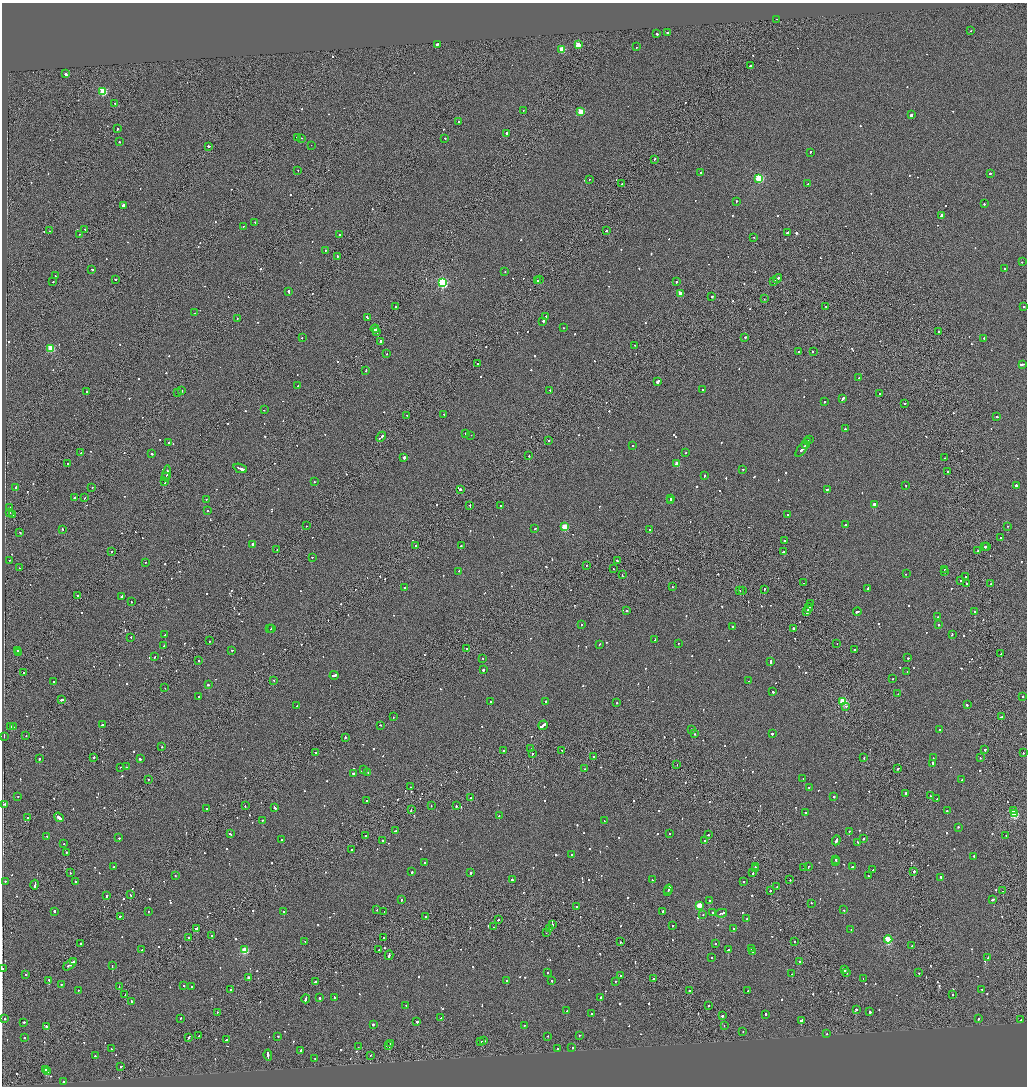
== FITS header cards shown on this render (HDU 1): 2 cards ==
NAXIS1  =                 2050
NAXIS2  =                 2168

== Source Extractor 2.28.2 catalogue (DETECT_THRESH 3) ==
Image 2050 x 2168 px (HDU 1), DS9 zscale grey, zoomed out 1/2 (1 PNG px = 2 x 2 image px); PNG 1029 x 1088 px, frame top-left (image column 2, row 2167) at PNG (2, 3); each listed source drawn as its Kron ellipse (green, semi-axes under 4 px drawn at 4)
Background -0.0879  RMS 0.067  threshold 0.202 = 3 sigma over >= 5 px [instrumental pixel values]
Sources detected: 1061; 55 cannot appear on this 1/2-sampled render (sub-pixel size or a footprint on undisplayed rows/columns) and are neither listed nor drawn; of the other 1006, the 500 brightest by FLUX_AUTO listed and drawn (506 fainter detections omitted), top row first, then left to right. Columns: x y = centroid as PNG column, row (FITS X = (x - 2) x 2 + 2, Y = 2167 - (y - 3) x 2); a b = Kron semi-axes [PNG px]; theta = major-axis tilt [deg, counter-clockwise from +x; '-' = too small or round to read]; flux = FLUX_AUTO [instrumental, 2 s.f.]
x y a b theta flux
776 19 2 1 - 120
970 31 2 1 - 140
667 33 2 2 - 390
657 34 2 2 - 620
437 44 2 2 - 180
578 45 3 3 - 310
637 47 2 2 - 180
562 50 3 3 - 400
751 65 3 2 - 110
65 74 2 2 - 1100
103 92 3 3 - 770
115 103 2 2 - 80
523 111 2 1 - 74
581 112 3 3 - 370
911 115 2 2 - 1700
458 122 2 1 - 86
118 129 3 2 - 150
506 133 2 2 - 2800
297 137 2 2 - 110
301 138 2 1 - 77
445 138 2 2 - 150
119 142 2 1 - 230
311 145 2 1 - 72
209 146 3 2 - 210
810 152 2 2 - 130
655 159 3 1 - 120
298 170 2 2 - 95
701 172 2 2 - 260
990 173 2 2 - 82
759 178 3 3 - 1300
589 179 2 2 - 180
622 184 2 1 - 150
808 184 2 2 - 140
736 201 2 2 - 75
984 204 2 2 - 82
123 205 2 2 - 88
941 216 3 2 - 510
255 222 2 2 - 96
243 226 2 1 - 66
85 229 2 2 - 110
50 231 2 1 - 67
606 231 2 2 - 130
788 232 3 2 - 320
79 234 2 1 - 85
340 235 2 2 - 270
754 237 2 2 - 75
325 251 2 2 - 100
337 256 2 2 - 190
1022 262 2 2 - 90
1005 268 2 2 - 110
92 269 2 2 - 69
505 272 2 2 - 82
55 276 2 2 - 83
116 279 2 1 - 260
777 279 5 2 - 380
540 280 3 2 - 220
538 281 2 1 - 120
774 281 3 2 - 250
53 282 2 2 - 80
677 282 2 2 - 120
442 283 4 3 - 1700
289 291 3 2 - 490
680 293 3 2 - 200
712 297 2 2 - 610
764 299 2 1 - 150
395 306 2 2 - 85
826 306 2 2 - 70
1024 306 2 2 - 84
195 313 2 2 - 66
546 316 2 2 - 83
367 317 3 1 - 190
237 318 2 2 - 97
543 321 2 2 - 700
563 328 2 2 - 82
375 329 4 2 - 710
939 331 2 2 - 270
377 332 3 1 - 260
745 337 2 1 - 160
302 338 2 2 - 69
984 338 2 2 - 200
381 341 2 2 - 440
635 345 2 1 - 160
51 348 3 3 - 570
799 352 2 2 - 380
813 352 2 2 - 110
387 354 2 2 - 82
478 364 2 2 - 320
1022 364 4 2 - 220
366 370 3 2 - 110
859 378 2 2 - 86
658 381 3 2 - 1300
297 386 2 1 - 230
702 389 2 2 - 180
550 390 2 2 - 110
182 391 2 2 - 99
87 392 2 2 - 120
177 392 2 1 - 79
880 393 2 2 - 90
843 399 4 2 - 190
824 402 2 2 - 110
905 403 2 2 - 74
264 410 2 1 - 71
444 414 2 2 - 76
407 415 2 2 - 81
997 417 2 2 - 130
845 429 2 2 - 86
465 433 2 2 - 74
471 435 2 1 - 200
381 437 5 2 - 360
809 439 2 2 - 200
549 440 2 1 - 240
168 442 2 2 - 120
807 442 3 2 - 230
805 444 3 1 - 170
633 446 2 2 - 72
802 449 9 2 54 360
81 453 2 2 - 99
686 453 2 2 - 71
152 454 2 2 - 460
529 456 2 2 - 92
404 457 2 2 - 640
945 458 2 1 - 70
67 463 2 2 - 79
677 464 3 2 - 210
240 468 7 2 -21 860
743 469 2 2 - 68
948 472 3 2 - 180
167 473 7 2 81 360
704 476 2 2 - 440
166 477 4 1 - 250
165 481 4 2 - 270
314 482 2 1 - 74
906 485 2 1 - 82
1016 485 2 2 - 220
92 487 2 2 - 97
16 488 3 2 - 290
460 489 2 2 - 470
827 489 3 2 - 380
74 498 2 2 - 190
84 498 2 1 - 92
206 499 2 1 - 67
671 499 2 2 - 75
671 501 2 2 - 250
874 504 2 2 - 120
470 506 3 1 - 130
500 506 2 2 - 72
10 508 2 2 - 83
207 510 2 2 - 86
9 513 2 2 - 530
788 514 2 2 - 120
13 515 2 2 - 82
846 525 2 2 - 240
306 526 2 1 - 130
1008 526 2 2 - 110
565 527 3 3 - 580
535 528 2 2 - 90
62 529 2 2 - 110
649 530 3 2 - 180
20 532 2 2 - 130
1001 538 2 2 - 98
785 541 2 2 - 130
252 544 2 2 - 230
415 545 2 2 - 110
461 546 2 2 - 110
985 547 2 1 - 120
986 547 2 2 - 110
277 550 2 2 - 110
978 551 2 2 - 140
112 552 2 2 - 70
783 552 2 2 - 250
312 557 2 2 - 69
9 560 2 1 - 89
617 561 2 2 - 150
146 562 2 2 - 76
586 565 2 2 - 71
19 568 2 2 - 100
613 569 2 1 - 82
945 569 3 1 - 140
459 571 2 2 - 75
945 572 2 1 - 180
906 574 2 2 - 69
622 575 3 1 - 190
965 577 2 2 - 150
960 581 2 1 - 77
804 583 2 1 - 85
967 583 2 2 - 160
990 584 2 2 - 74
672 587 2 1 - 73
404 588 2 2 - 110
868 588 3 2 - 120
764 589 2 1 - 360
743 590 2 2 - 630
740 591 2 1 - 160
77 595 2 2 - 86
121 596 3 2 - 290
131 602 2 2 - 150
811 604 4 1 - 390
809 608 5 2 - 310
627 611 2 2 - 90
857 611 4 2 - 230
807 612 3 2 - 210
975 612 2 2 - 430
938 617 2 2 - 83
581 624 2 2 - 87
939 625 2 2 - 80
732 626 2 2 - 74
271 628 2 2 - 190
793 628 2 1 - 1000
270 629 2 1 - 120
952 634 2 2 - 110
165 635 2 2 - 440
131 637 2 1 - 71
655 640 2 2 - 130
210 641 2 2 - 120
678 643 2 2 - 74
599 644 2 2 - 94
837 644 2 1 - 67
164 646 2 1 - 150
467 649 2 2 - 150
854 649 2 2 - 100
232 650 2 2 - 110
18 651 2 2 - 130
18 653 2 2 - 130
1001 654 2 2 - 130
154 657 2 2 - 110
483 658 2 2 - 72
908 658 2 2 - 220
199 660 2 2 - 73
770 662 3 2 - 370
483 670 2 2 - 410
24 672 2 2 - 190
907 672 2 2 - 88
334 675 4 2 - 270
893 679 2 2 - 78
274 680 2 2 - 66
749 681 2 2 - 180
54 682 2 2 - 180
208 685 2 2 - 270
165 688 2 1 - 120
773 692 2 2 - 610
898 694 2 2 - 69
1023 696 2 2 - 100
199 697 2 2 - 280
61 700 3 2 - 250
491 701 2 2 - 87
546 701 2 2 - 150
843 701 3 3 - 1000
617 703 2 2 - 100
967 705 2 2 - 150
297 706 2 2 - 74
846 706 2 2 - 67
393 717 2 1 - 210
1001 717 2 1 - 240
103 724 3 2 - 230
380 725 2 2 - 200
543 725 5 2 - 820
11 726 2 2 - 78
13 727 2 2 - 100
692 729 2 2 - 190
939 730 2 2 - 87
695 734 2 2 - 110
772 734 2 2 - 730
26 735 2 2 - 78
4 736 3 2 - 230
345 737 2 2 - 360
162 747 2 1 - 300
530 749 2 1 - 68
985 749 2 2 - 380
503 750 2 2 - 78
562 750 3 2 - 280
315 753 2 1 - 280
532 753 2 2 - 210
1023 753 2 2 - 89
594 756 2 2 - 160
94 758 2 1 - 170
864 758 2 1 - 130
933 758 2 2 - 68
980 758 2 2 - 72
39 759 2 2 - 600
140 759 3 2 - 160
933 763 3 2 - 380
677 765 2 1 - 90
120 767 2 1 - 76
126 767 2 2 - 85
585 769 2 2 - 110
898 769 2 2 - 150
363 770 2 2 - 79
368 772 2 2 - 90
353 773 2 2 - 420
148 779 2 1 - 86
803 779 2 2 - 98
962 780 2 1 - 77
410 787 2 1 - 190
809 787 2 2 - 190
906 793 2 2 - 300
18 796 2 2 - 88
834 796 2 2 - 170
930 796 2 1 - 200
470 798 2 2 - 230
937 799 2 2 - 140
366 800 2 1 - 120
5 804 2 2 - 180
245 806 2 2 - 160
431 806 2 2 - 130
456 806 2 2 - 140
274 807 3 2 - 250
207 809 2 2 - 75
411 810 3 1 - 180
947 811 2 2 - 110
1014 811 2 1 - 190
806 812 2 2 - 73
1014 814 3 3 - 910
499 816 2 2 - 75
59 817 5 2 - 360
28 818 2 2 - 110
262 820 2 2 - 97
604 821 2 2 - 80
958 827 2 2 - 110
395 831 2 2 - 110
849 831 2 2 - 70
669 833 2 2 - 68
230 834 3 2 - 110
708 835 2 2 - 86
1006 835 2 1 - 78
47 836 2 2 - 100
365 836 2 2 - 81
119 838 2 2 - 79
863 839 2 2 - 120
281 840 2 2 - 200
382 840 2 2 - 82
836 840 5 2 - 430
705 841 2 2 - 190
858 842 2 2 - 80
64 844 2 2 - 68
351 850 2 1 - 430
66 853 2 1 - 350
572 855 2 2 - 290
974 856 2 2 - 93
836 860 2 2 - 75
836 862 2 1 - 140
425 863 2 1 - 380
755 866 2 1 - 250
114 867 2 2 - 160
808 867 2 2 - 87
852 867 2 2 - 340
755 868 2 2 - 360
804 868 2 2 - 520
873 870 2 2 - 160
914 871 2 2 - 420
412 872 2 2 - 230
70 873 2 2 - 130
471 873 2 2 - 250
753 873 2 2 - 110
175 875 2 2 - 98
868 876 2 2 - 68
940 877 2 2 - 150
512 880 2 2 - 130
652 880 2 2 - 430
790 880 2 1 - 69
5 881 2 2 - 83
75 882 2 1 - 69
744 882 2 2 - 83
35 885 5 2 - 250
777 886 2 2 - 76
668 889 5 2 - 360
668 891 2 2 - 130
770 891 2 2 - 110
1003 891 2 1 - 330
131 895 2 2 - 120
106 896 2 2 - 350
993 899 2 2 - 460
401 900 2 2 - 86
709 900 2 2 - 81
811 903 2 2 - 100
699 905 3 3 - 430
576 906 2 2 - 79
377 910 2 1 - 76
844 910 2 2 - 85
55 911 2 2 - 110
148 911 2 1 - 160
284 911 2 2 - 470
384 912 2 1 - 100
663 912 4 2 - 260
712 912 2 2 - 120
721 913 5 2 - 520
703 914 2 2 - 68
120 916 2 2 - 150
425 917 2 2 - 100
746 919 2 2 - 69
498 920 2 2 - 110
553 925 2 2 - 66
672 926 2 2 - 70
493 927 2 1 - 110
197 928 3 2 - 430
733 928 2 2 - 140
550 929 2 1 - 110
851 930 3 2 - 91
546 933 2 1 - 190
212 935 2 1 - 93
383 937 2 2 - 140
189 938 2 1 - 110
888 939 4 3 - 1300
305 941 2 1 - 94
620 942 2 2 - 81
794 942 2 2 - 70
81 943 2 2 - 97
715 944 2 2 - 81
912 946 2 2 - 140
728 949 3 2 - 220
751 949 2 2 - 90
142 950 2 2 - 85
245 950 3 3 - 630
379 950 2 2 - 170
753 951 2 2 - 210
389 955 5 2 - 310
988 957 3 2 - 130
712 958 2 2 - 130
73 961 2 1 - 150
799 961 2 2 - 87
70 964 8 2 41 580
112 965 2 2 - 240
2 968 2 2 - 160
845 969 3 2 - 180
547 972 2 1 - 300
846 973 2 2 - 120
919 973 2 2 - 98
26 974 2 2 - 190
792 974 2 2 - 68
621 976 2 2 - 570
248 977 2 2 - 340
653 978 2 2 - 110
863 979 2 1 - 110
49 980 2 2 - 590
506 980 3 2 - 210
552 980 2 2 - 340
616 981 3 2 - 210
315 982 3 2 - 150
61 984 2 2 - 160
184 985 2 2 - 70
119 987 2 1 - 85
191 987 2 2 - 120
982 989 3 2 - 120
78 990 2 2 - 71
231 990 3 2 - 300
689 990 2 2 - 78
748 991 2 2 - 120
952 994 2 2 - 110
125 995 2 1 - 67
334 997 3 2 - 1000
600 997 2 2 - 240
319 998 2 2 - 440
306 999 4 2 - 310
132 1002 3 2 - 170
406 1005 2 2 - 120
708 1005 2 2 - 100
856 1009 2 2 - 94
566 1011 2 2 - 80
217 1012 2 2 - 68
870 1012 2 2 - 340
591 1013 2 2 - 160
722 1015 2 2 - 600
766 1015 3 2 - 180
5 1018 2 2 - 200
181 1018 2 2 - 120
441 1018 2 2 - 140
979 1018 3 2 - 160
801 1020 2 2 - 540
1021 1020 2 1 - 1100
24 1022 2 2 - 160
417 1022 2 2 - 210
373 1024 2 2 - 830
724 1025 2 1 - 110
524 1026 2 2 - 80
46 1027 3 2 - 150
743 1032 2 2 - 85
826 1034 2 2 - 120
579 1035 2 2 - 83
199 1036 2 2 - 140
278 1036 2 2 - 81
548 1036 2 2 - 68
24 1037 2 2 - 130
189 1037 3 2 - 210
226 1040 3 2 - 190
481 1041 2 2 - 130
483 1041 2 2 - 120
390 1044 2 1 - 140
389 1046 2 2 - 120
358 1047 2 2 - 110
572 1047 2 2 - 150
112 1049 2 2 - 110
558 1049 2 2 - 130
301 1050 2 2 - 120
268 1055 5 2 - 420
370 1055 2 1 - 68
95 1056 2 2 - 120
315 1058 2 1 - 76
120 1067 2 2 - 300
46 1070 2 2 - 160
47 1072 2 2 - 300
63 1082 2 2 - 88
At the frame edge (FLAGS 8, measured only in part): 1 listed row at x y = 2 968
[506 fainter detections neither listed nor drawn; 55 sub-pixel or undisplayed-footprint detections neither listed nor drawn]